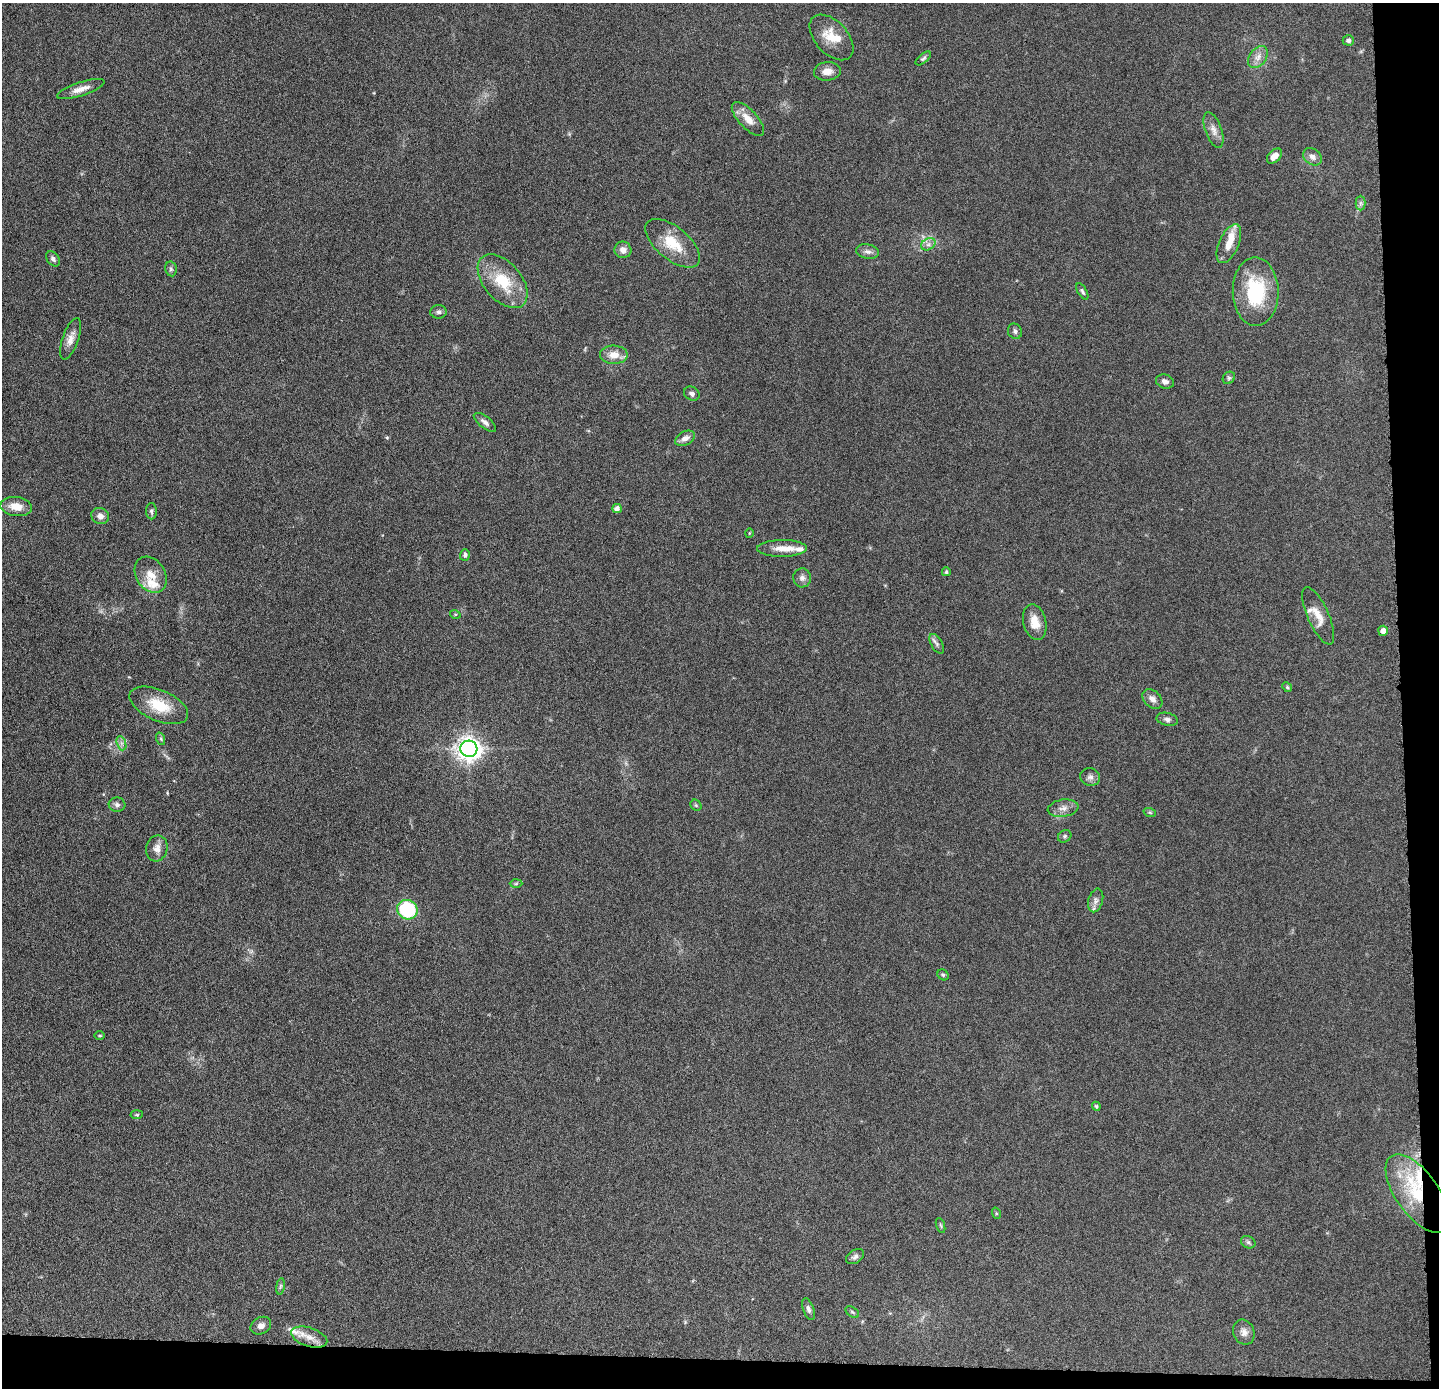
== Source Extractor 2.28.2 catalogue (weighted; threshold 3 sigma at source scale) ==
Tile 9 of 3 x 3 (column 3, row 3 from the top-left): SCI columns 2876-4312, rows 64-1449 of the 4313 x 4285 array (HDU 1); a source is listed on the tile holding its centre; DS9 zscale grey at full resolution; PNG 1441 x 1390 px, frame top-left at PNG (2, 3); each listed source drawn as its Kron ellipse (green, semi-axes under 4 px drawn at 4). Shown black and unused: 5% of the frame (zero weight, under 4 of 8 exposures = <1% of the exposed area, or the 3 px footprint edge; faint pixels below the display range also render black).
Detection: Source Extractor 2.28.2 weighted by HDU 2 'WHT'; one run over the whole footprint, this tile lists its part. Background 0.132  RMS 0.0055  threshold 0.0224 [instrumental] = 3 sigma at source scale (4.09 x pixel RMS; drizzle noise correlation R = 1.36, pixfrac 0.8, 0.05/0.05 arcsec/px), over >= 5 px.
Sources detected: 85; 8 inside a brighter listed object's ellipse — not listed separately; the other 77 listed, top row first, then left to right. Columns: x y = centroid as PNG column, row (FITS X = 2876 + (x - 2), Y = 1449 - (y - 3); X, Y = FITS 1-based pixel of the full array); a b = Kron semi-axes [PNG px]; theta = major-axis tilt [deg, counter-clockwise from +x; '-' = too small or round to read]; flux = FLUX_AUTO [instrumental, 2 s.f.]
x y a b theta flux
832 37 27 16 -47 10
1348 40 6 5 - 1.3
1258 57 12 8 53 3.3
923 58 9 4 40 1
827 71 13 9 5 4.1
81 89 25 7 18 4.8
748 119 21 9 -47 6
1213 130 19 8 -70 3.9
1274 156 9 6 45 3.9
1312 157 10 7 -35 2.6
1361 203 7 5 -90 1.3
673 243 33 16 -40 15
928 244 8 5 29 1.7
1229 244 21 10 66 6.7
623 250 8 8 - 3.1
868 252 11 7 -10 2.3
53 259 8 6 -53 1.6
171 269 7 5 -78 1.1
503 281 31 19 -50 20
1082 291 9 4 -59 1.1
1256 292 34 23 -89 32
438 312 8 7 - 1.5
1015 331 8 7 - 1.5
71 339 22 8 71 4.3
614 355 14 9 -1 5.6
1229 378 7 5 45 0.94
1165 382 9 7 -18 2.1
692 394 8 6 -34 1.4
485 422 13 6 -38 2.1
685 438 10 7 29 2.9
16 507 16 9 -9 6.9
617 509 4 4 - 2.6
151 511 8 5 -88 1.2
100 516 9 8 - 2.8
749 533 4 3 - 0.43
782 548 25 8 1 6.5
465 555 6 5 - 1.3
946 572 4 4 - 0.82
151 575 19 14 -56 7.9
802 578 9 9 - 2.2
455 614 5 3 - 0.47
1318 616 31 10 -66 7.2
1035 622 18 11 -77 6.9
1383 631 5 5 - 3.3
937 644 11 5 -60 1.7
1287 687 5 4 - 0.69
1152 699 11 8 -44 3
159 705 31 15 -23 16
1167 719 11 6 -13 2
161 739 6 4 -72 0.69
121 743 7 4 -71 1.4
469 749 8 8 - 400
1090 777 10 9 - 2.3
117 805 8 7 - 1.6
696 805 6 5 - 0.77
1063 808 15 8 9 3.5
1150 813 6 4 -20 0.64
1065 836 7 5 34 1
157 848 13 10 76 3.8
516 884 6 4 2 0.69
1096 900 12 7 75 2.5
407 910 10 9 - 34
943 975 6 5 - 0.82
100 1036 5 3 - 0.53
1096 1106 4 4 - 0.79
137 1115 6 4 6 0.67
1417 1193 46 21 -54 37
996 1213 6 3 -72 0.57
941 1225 8 3 -71 0.69
1248 1242 7 6 - 1.2
855 1257 10 6 34 1.8
280 1286 8 4 81 0.92
808 1309 11 5 -70 1.6
852 1312 7 5 -36 0.95
261 1326 11 8 28 2.8
1244 1332 13 10 -67 3.1
309 1337 19 9 -18 5.6
Overlapping masked pixels (flux is a lower limit): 1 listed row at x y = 1417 1193